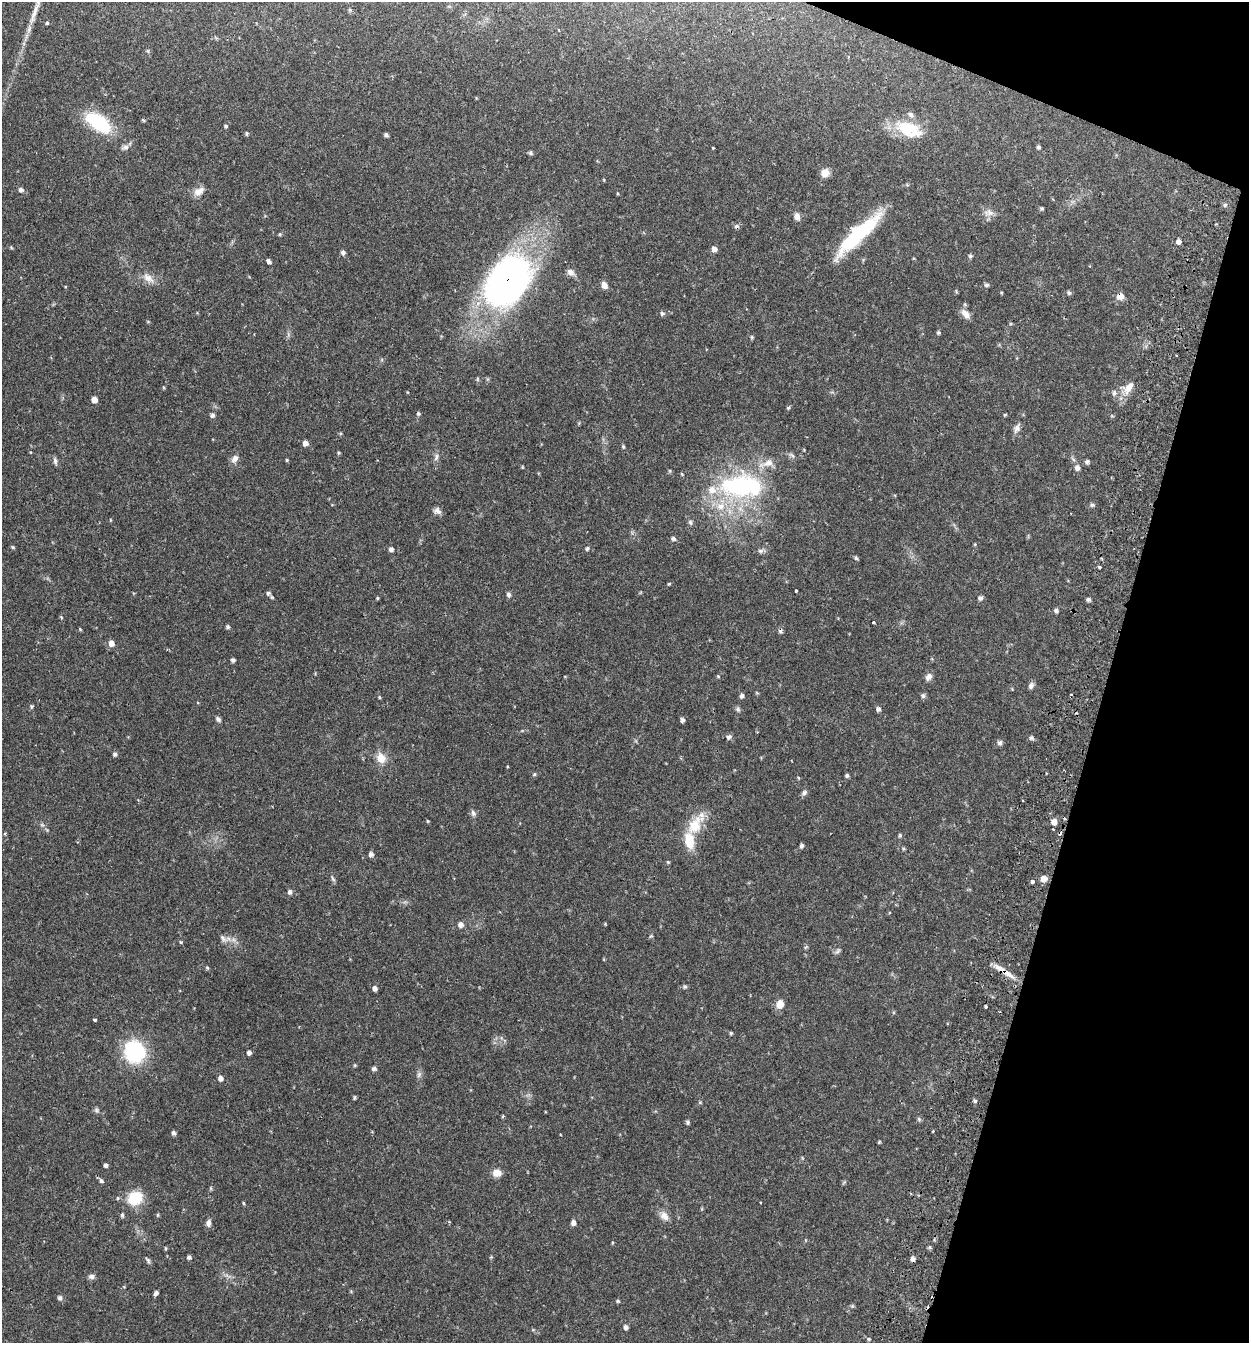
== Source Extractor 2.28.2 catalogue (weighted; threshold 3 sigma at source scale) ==
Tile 8 of 4 x 4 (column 4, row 2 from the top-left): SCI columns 3931-5177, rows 2712-4052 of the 5497 x 5417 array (HDU 1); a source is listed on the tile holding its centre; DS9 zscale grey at full resolution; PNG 1251 x 1345 px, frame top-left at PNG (2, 2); no overlay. Shown black and unused: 14% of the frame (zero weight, under 2 of 3 exposures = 3% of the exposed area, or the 3 px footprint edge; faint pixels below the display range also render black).
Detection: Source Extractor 2.28.2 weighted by HDU 2 'WHT'; one run over the whole footprint, this tile lists its part. Background 0.0653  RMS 0.0051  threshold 0.023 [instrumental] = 3 sigma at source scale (4.5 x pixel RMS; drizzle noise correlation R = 1.50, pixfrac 1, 0.05/0.05 arcsec/px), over >= 5 px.
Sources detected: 198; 1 inside a brighter object's white glare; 3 cosmic-ray / hot-pixel residue — not listed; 7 inside a brighter listed object's ellipse — not listed separately; the other 187 listed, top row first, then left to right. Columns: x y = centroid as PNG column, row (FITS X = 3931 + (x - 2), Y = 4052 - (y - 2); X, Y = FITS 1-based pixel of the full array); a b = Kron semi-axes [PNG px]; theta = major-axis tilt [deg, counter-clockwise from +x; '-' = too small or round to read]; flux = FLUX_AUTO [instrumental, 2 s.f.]
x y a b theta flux
350 10 5 5 - 0.66
35 11 52 7 70 11
47 23 4 4 - 0.62
558 30 3 2 - 0.35
148 51 6 4 -72 0.64
143 120 6 3 -44 0.59
98 122 26 13 -35 37
226 126 6 5 - 0.8
908 129 35 18 -21 20
247 133 6 4 84 0.7
386 135 4 4 - 1.1
125 147 10 7 18 1.9
1038 147 5 4 - 0.86
713 148 3 3 - 1
530 153 6 5 - 0.92
825 173 10 9 - 4.1
604 180 4 3 - 0.37
21 190 6 6 - 1.5
199 191 14 9 33 3.9
1225 205 6 4 64 0.9
1042 208 5 4 - 0.68
988 213 15 11 5 3.7
797 217 9 7 -77 2.4
863 230 66 15 44 37
280 234 4 4 - 0.64
1178 242 5 4 - 1.9
11 247 5 4 - 0.53
714 249 6 6 - 2.1
343 252 6 5 - 1.2
970 256 6 5 - 0.9
269 261 5 4 - 1.5
571 272 10 7 -41 2.5
148 278 20 10 -37 4.7
508 282 44 31 54 260
604 285 8 6 -59 3
986 285 6 5 - 0.94
956 291 5 4 - 0.51
1069 293 6 5 - 0.85
1120 296 7 6 - 4.5
662 313 6 5 - 1.1
966 314 14 8 -52 3.8
939 333 5 5 - 0.72
288 334 7 4 -72 0.89
752 337 5 4 - 0.64
1176 355 3 2 - 0.6
477 379 6 4 90 0.65
164 388 5 3 - 0.5
1128 388 23 10 54 6.5
94 400 5 5 - 3.2
788 408 5 4 - 0.66
418 413 5 5 - 0.91
212 415 6 5 - 1.2
1005 415 4 3 - 0.54
579 423 5 3 - 0.49
1017 428 13 8 69 2.5
305 443 6 6 - 2.3
623 446 6 4 -64 0.71
338 453 4 4 - 0.59
792 455 10 5 -37 1.4
436 457 10 6 75 1.9
235 459 12 7 54 2.5
287 460 4 4 - 0.53
55 461 10 4 -81 1.3
1087 462 6 5 - 1.1
1077 468 8 7 - 2
742 486 65 33 0 75
1092 505 6 5 - 0.97
437 511 10 9 - 2.2
110 520 5 3 - 0.39
690 522 7 6 - 1.2
673 539 6 5 - 1.2
975 544 5 3 - 0.44
13 547 5 4 - 0.59
391 549 5 5 - 1.5
587 549 6 5 - 0.85
761 551 11 6 10 1.5
856 558 6 4 -47 0.76
1099 567 4 3 - 0.55
669 584 5 4 - 0.51
796 591 3 3 - 0.86
268 593 7 6 - 1.3
509 594 7 5 -82 1.4
377 598 4 3 - 0.56
980 598 6 5 - 1.5
1088 600 5 5 - 1.1
1056 611 6 5 - 1.1
61 617 5 4 - 0.5
873 623 3 3 - 2
228 627 6 4 0 0.86
80 629 5 3 - 0.47
780 631 7 5 88 1.2
111 643 7 6 - 3
233 660 5 4 - 1.1
315 673 4 4 - 0.44
718 676 4 4 - 0.54
928 677 10 7 55 2.4
1031 686 9 6 61 1.6
1071 694 4 3 - 0.47
742 696 6 5 - 1.2
923 696 6 6 - 1.1
379 697 5 3 - 0.51
31 706 6 4 90 0.73
738 709 7 6 - 1.1
878 709 5 5 - 1.5
218 719 9 5 -53 1.3
682 720 5 5 - 1.3
757 732 3 2 - 0.45
729 737 7 6 - 1.5
1031 738 6 5 - 1.1
1000 743 6 6 - 1.5
115 754 6 5 - 1.2
381 758 14 12 -65 5.9
534 774 5 4 - 0.64
847 776 5 5 - 0.94
798 778 5 3 - 0.46
804 793 8 6 42 1.4
473 813 9 6 -70 1.5
428 821 4 4 - 0.45
1054 822 6 5 - 3.8
695 824 36 15 57 14
47 830 5 4 - 0.57
5 833 5 3 - 0.49
900 835 6 4 78 0.73
801 846 5 4 - 1.1
371 854 6 5 - 1.7
668 862 5 4 - 0.54
333 879 8 4 -55 0.97
1044 879 6 6 - 3.8
1032 882 3 3 - 3.2
290 892 6 6 - 1.4
605 924 4 4 - 0.46
460 925 8 7 - 1.8
651 936 6 4 44 0.66
223 938 14 7 -40 2.7
181 942 4 3 - 0.71
806 947 6 4 44 0.68
837 951 11 5 50 1.2
207 968 5 4 - 0.64
1001 969 26 7 -35 5.5
685 986 6 6 - 0.91
375 988 6 5 - 1.7
780 1004 7 6 - 8.5
986 1006 3 3 - 1.3
95 1020 3 3 - 0.69
731 1033 5 4 - 0.65
134 1051 19 16 -68 48
249 1052 5 4 - 1.9
355 1065 5 4 - 0.54
374 1068 6 5 - 1.3
419 1074 9 6 74 1.5
220 1078 5 5 - 2.2
355 1098 4 3 - 0.69
975 1101 5 5 - 0.84
700 1102 6 4 -1 0.54
96 1110 8 6 -53 1.2
503 1116 5 3 - 0.62
919 1119 6 5 - 0.81
688 1122 6 5 - 0.9
933 1131 3 2 - 0.56
173 1133 5 5 - 1.3
879 1142 5 3 - 0.51
106 1165 4 4 - 1.2
497 1173 9 8 - 4.6
101 1181 6 5 - 1.2
844 1182 6 4 44 0.65
211 1188 6 4 -89 0.6
135 1198 14 12 29 18
760 1202 3 2 - 0.36
243 1203 4 4 - 0.54
122 1215 6 4 78 0.87
664 1216 14 9 -47 3.8
208 1223 8 6 79 2.2
573 1223 6 5 - 1.7
930 1247 5 5 - 0.81
165 1249 6 3 -82 0.54
189 1257 5 5 - 1.1
491 1257 5 4 - 0.52
913 1259 5 4 - 2
148 1260 9 4 -58 1.1
91 1277 8 7 - 1.6
351 1291 4 4 - 0.49
156 1293 5 4 - 1.5
60 1298 6 6 - 1.3
617 1301 5 4 - 0.71
852 1306 6 5 - 0.71
625 1327 6 5 - 1.4
869 1339 6 4 -28 0.83
Overlapping masked pixels (flux is a lower limit): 4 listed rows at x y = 508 282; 1120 296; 780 631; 1001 969
Isophote crosses this tile's border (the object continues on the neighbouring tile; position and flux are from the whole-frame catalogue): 1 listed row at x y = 35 11